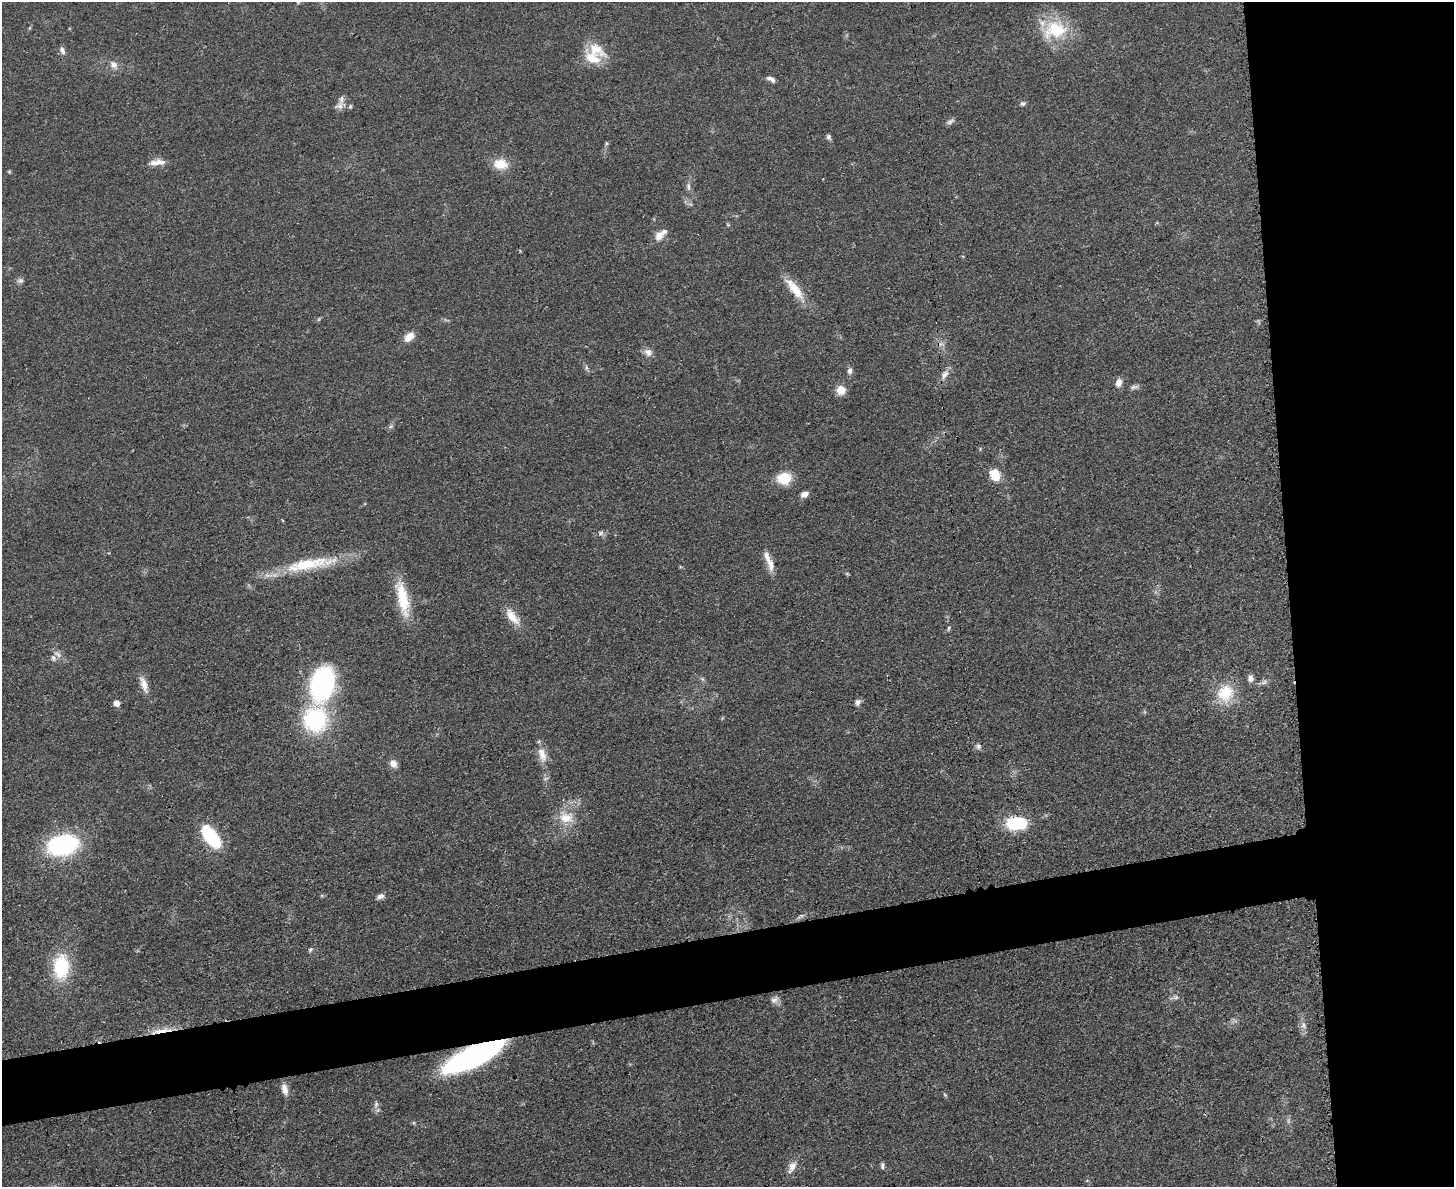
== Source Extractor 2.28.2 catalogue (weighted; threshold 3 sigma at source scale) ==
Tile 6 of 3 x 4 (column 3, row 2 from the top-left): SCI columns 3044-4495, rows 2384-3568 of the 4749 x 4766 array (HDU 1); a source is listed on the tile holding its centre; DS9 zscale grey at full resolution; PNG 1456 x 1189 px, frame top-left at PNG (2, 2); no overlay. Shown black and unused: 16% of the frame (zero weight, under 3 of 4 exposures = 2% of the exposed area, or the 3 px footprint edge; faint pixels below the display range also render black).
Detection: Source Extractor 2.28.2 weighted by HDU 2 'WHT'; one run over the whole footprint, this tile lists its part. Background 0.0456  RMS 0.0053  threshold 0.0238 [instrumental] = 3 sigma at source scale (4.5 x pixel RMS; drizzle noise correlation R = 1.50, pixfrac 1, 0.05/0.05 arcsec/px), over >= 5 px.
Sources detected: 80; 2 too faint to see at this stretch — not listed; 7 inside a brighter listed object's ellipse — not listed separately; the other 71 listed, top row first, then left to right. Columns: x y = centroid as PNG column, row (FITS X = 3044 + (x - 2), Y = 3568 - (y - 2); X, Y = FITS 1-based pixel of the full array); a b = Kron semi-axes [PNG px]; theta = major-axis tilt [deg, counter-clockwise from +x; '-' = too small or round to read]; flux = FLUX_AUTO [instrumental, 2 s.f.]
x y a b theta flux
298 2 5 5 - 0.79
1055 30 35 26 13 26
62 50 10 6 -67 2.1
592 58 23 14 -11 13
114 65 12 9 -42 3.6
771 79 11 5 -31 2.4
1023 103 8 6 28 1.1
340 106 13 10 25 3.3
950 121 12 5 30 1.6
828 137 7 6 - 1.3
607 143 6 4 -88 0.72
157 162 20 7 6 5.1
501 164 19 13 -6 9
9 172 5 5 - 0.6
688 186 12 5 -86 2
659 235 13 11 60 4.6
20 280 9 7 1 1.6
794 289 36 11 -51 12
319 319 6 4 71 0.65
409 337 14 8 41 5.1
941 344 9 6 20 2
648 352 11 10 - 3.2
586 367 7 4 -72 1
850 371 9 6 -86 2
945 374 14 8 54 3.5
1119 383 10 7 71 3.5
1134 387 13 5 8 1.7
841 390 8 8 - 8.2
391 426 8 4 31 1.1
995 475 13 11 -54 9.2
784 478 12 10 9 16
804 494 8 6 21 3.2
601 533 9 7 49 1.6
308 564 76 15 8 30
771 564 20 9 -78 5.3
847 573 6 4 -1 0.6
403 598 46 12 -78 20
512 617 23 10 -50 8.3
949 628 7 4 69 0.89
57 654 13 7 -37 2.8
1250 678 9 8 - 2.4
702 679 7 4 -45 1
1264 682 7 7 - 1.5
144 684 22 8 -72 5.2
322 684 40 26 75 77
1225 693 26 23 64 18
858 702 8 6 68 2
117 703 5 5 - 5.5
978 746 8 7 - 1.7
542 755 21 10 -75 6.7
393 764 10 8 -65 3.3
566 818 22 15 -17 11
1016 823 18 11 2 35
211 836 27 13 -53 31
63 845 24 16 13 79
380 896 9 6 24 2.4
800 916 13 4 31 1.6
310 949 7 5 48 0.96
61 966 26 17 86 30
1176 997 9 6 0 1.7
774 1000 12 8 35 2.4
1234 1020 11 3 -30 1
1303 1025 10 8 -69 2.6
161 1031 30 6 11 8.3
473 1057 46 13 26 180
285 1089 14 7 -75 3.9
945 1095 7 4 -45 0.74
376 1104 11 6 84 2.1
1288 1121 10 4 90 1.3
882 1165 8 5 86 1.3
792 1166 14 10 59 4.5
Overlapping masked pixels (flux is a lower limit): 3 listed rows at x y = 1016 823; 161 1031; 473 1057
Isophote crosses this tile's border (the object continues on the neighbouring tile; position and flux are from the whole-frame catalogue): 1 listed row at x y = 298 2